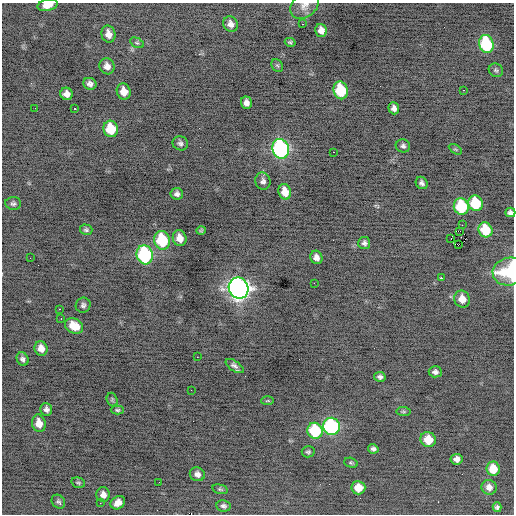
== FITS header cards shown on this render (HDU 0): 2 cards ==
NAXIS1  =                  512 / Axis length
NAXIS2  =                  512 / Axis length

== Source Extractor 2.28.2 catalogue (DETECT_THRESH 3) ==
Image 512 x 512 px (HDU 0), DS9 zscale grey, 1 PNG px = 1 image px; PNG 516 x 516 px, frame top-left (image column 1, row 512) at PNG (2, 3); each listed source drawn as its Kron ellipse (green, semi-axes under 4 px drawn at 4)
Background -0.914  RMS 0.88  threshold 2.64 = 3 sigma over >= 5 px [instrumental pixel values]
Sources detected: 90; all 90 listed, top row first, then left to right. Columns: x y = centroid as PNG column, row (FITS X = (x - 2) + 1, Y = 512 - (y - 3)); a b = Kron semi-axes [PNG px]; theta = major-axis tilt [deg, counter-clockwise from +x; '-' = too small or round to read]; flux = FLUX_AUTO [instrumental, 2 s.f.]
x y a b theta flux
48 5 10 5 13 580
304 6 15 11 38 500
230 24 8 7 - 310
302 24 3 2 - 140
321 30 6 5 - 400
108 34 8 7 - 430
290 42 5 4 - 90
137 43 7 4 -29 110
486 44 9 7 -73 5200
277 65 7 5 -53 99
107 66 8 7 - 370
496 70 7 6 - 130
90 84 7 6 - 260
341 90 9 7 -75 3100
463 90 3 2 - 320
124 92 8 7 - 640
67 94 6 6 - 390
246 103 6 5 - 300
35 108 2 2 - 44
394 108 6 5 - 270
74 109 3 3 - 410
111 129 8 7 - 2100
180 143 8 7 - 180
403 146 7 6 - 170
281 149 10 8 -72 14000
455 149 7 4 -30 83
333 152 2 2 - 340
263 181 8 7 - 250
422 183 6 5 - 180
285 192 8 6 -72 770
177 194 6 5 - 210
13 203 8 6 -5 160
475 203 8 7 - 3100
461 207 8 7 - 4100
510 212 5 4 - 180
462 225 2 2 - 82
86 230 6 5 - 130
485 230 8 6 -54 2300
201 231 5 4 - 86
460 231 3 2 - 3700
180 238 8 6 -74 580
451 239 3 2 - 130
162 240 9 7 -76 3800
364 243 6 6 - 180
458 245 2 2 - 240
145 255 10 8 -74 8000
316 257 7 6 - 310
30 258 2 2 - 31
509 271 17 14 12 3700
442 278 3 2 - 430
314 283 2 2 - 230
239 288 11 9 -61 45000
462 299 8 7 - 650
83 305 7 7 - 180
59 309 3 2 - 210
61 318 2 2 - 42
74 326 9 7 -28 910
41 348 7 6 - 490
197 357 2 2 - 270
23 359 7 5 -60 180
235 366 10 5 -34 270
435 372 6 5 - 210
380 377 6 5 - 170
191 390 2 2 - 82
112 400 7 5 -72 100
267 401 6 3 1 63
46 409 6 6 - 220
117 410 6 4 -1 110
403 411 7 4 -6 90
39 423 9 6 -78 610
331 426 8 8 - 9000
315 431 8 7 - 3900
428 440 8 7 - 1300
373 449 5 4 - 160
308 452 6 5 - 120
457 459 6 5 - 340
351 463 7 5 -16 93
493 469 7 6 - 1200
197 474 7 7 - 290
159 482 2 2 - 43
78 483 7 5 -16 99
489 487 8 7 - 360
358 488 7 6 - 930
220 489 8 4 -14 99
103 495 7 7 - 340
58 502 7 6 - 140
100 503 2 2 - 120
118 503 8 6 39 450
223 506 7 6 - 160
497 507 5 4 - 140
At the frame edge (FLAGS 8, measured only in part): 4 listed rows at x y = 48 5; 304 6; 510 212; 509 271